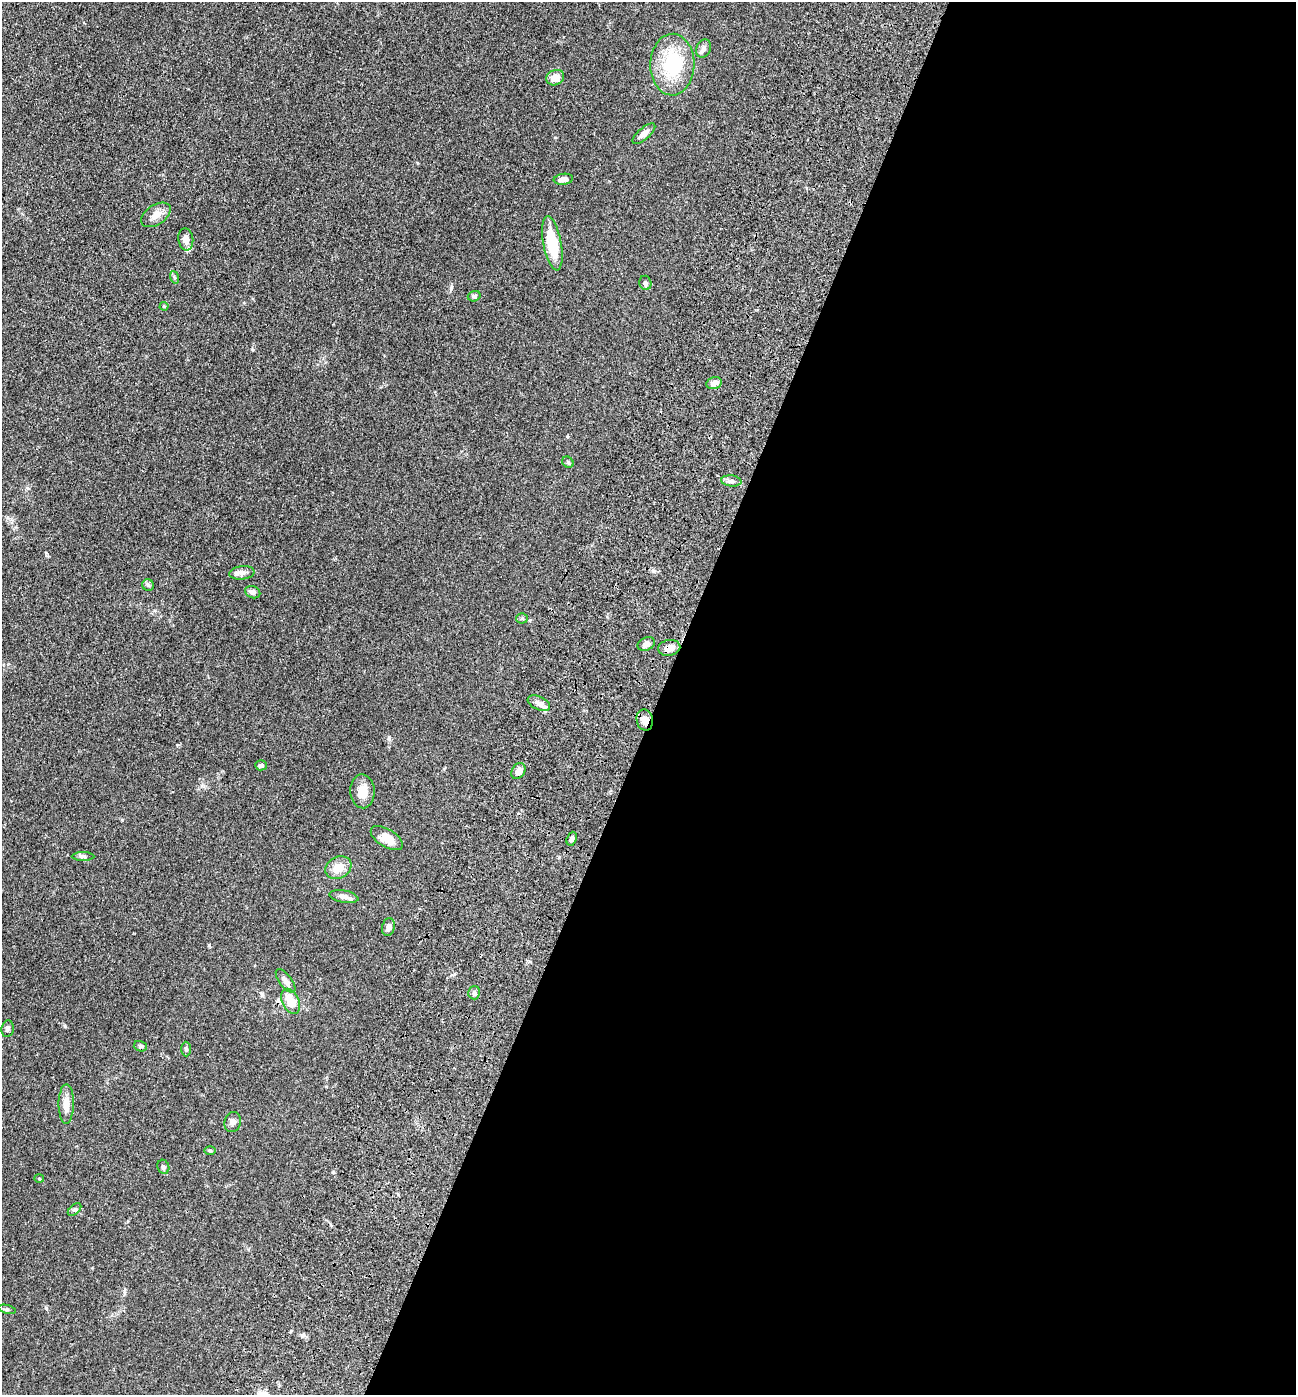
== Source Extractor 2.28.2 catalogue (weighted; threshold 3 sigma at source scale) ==
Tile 12 of 4 x 4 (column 4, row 3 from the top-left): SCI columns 4211-5504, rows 1520-2912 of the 5967 x 5890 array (HDU 1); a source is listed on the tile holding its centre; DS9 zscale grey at full resolution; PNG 1298 x 1397 px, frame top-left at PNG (2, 2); each listed source drawn as its Kron ellipse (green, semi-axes under 4 px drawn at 4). Shown black and unused: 49% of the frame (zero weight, under 3 of 4 exposures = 11% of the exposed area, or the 3 px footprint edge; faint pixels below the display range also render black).
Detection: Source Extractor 2.28.2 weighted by HDU 2 'WHT'; one run over the whole footprint, this tile lists its part. Background 0.0618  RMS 0.0045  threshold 0.0201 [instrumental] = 3 sigma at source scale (4.5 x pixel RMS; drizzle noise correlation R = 1.50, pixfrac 1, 0.05/0.05 arcsec/px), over >= 5 px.
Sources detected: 47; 2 inside a brighter listed object's ellipse — not listed separately; the other 45 listed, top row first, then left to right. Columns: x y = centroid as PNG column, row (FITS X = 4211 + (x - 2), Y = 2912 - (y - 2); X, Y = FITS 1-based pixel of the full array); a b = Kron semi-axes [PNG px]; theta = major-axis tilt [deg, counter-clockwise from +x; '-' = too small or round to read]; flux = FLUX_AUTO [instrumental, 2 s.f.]
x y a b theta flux
704 49 9 7 66 1.5
672 65 31 22 89 24
555 78 9 7 25 4.3
644 134 14 6 40 2.3
563 179 10 5 7 2.3
156 215 16 10 34 3.5
186 239 11 7 -83 2.6
552 243 27 9 -79 16
174 277 6 4 -71 0.54
645 283 7 6 - 1
474 296 6 5 - 0.81
164 306 4 4 - 0.38
714 383 8 6 14 2.5
568 462 6 5 - 0.67
731 481 10 5 -7 1.4
242 573 12 6 7 1.8
148 585 6 5 - 0.79
253 592 8 6 -21 1.3
522 618 5 5 - 0.65
646 644 9 6 24 1.8
669 648 11 8 10 3.6
539 703 12 6 -25 2
645 720 11 8 -78 2.7
261 765 6 5 - 1.1
518 771 8 6 58 2.9
362 791 17 12 -87 4.6
387 838 18 9 -31 5.1
572 839 7 5 68 1.1
83 856 11 4 0 1
338 868 13 10 28 4.9
344 897 15 6 -10 2.4
388 927 9 6 78 1.7
286 981 14 6 -53 2.2
474 993 6 6 - 1
291 1001 13 8 -64 7.5
7 1029 8 6 81 1.2
140 1046 7 5 -15 0.81
186 1049 7 5 -89 0.74
66 1104 20 7 90 4.2
233 1122 10 8 74 1.5
210 1150 6 4 0 0.54
163 1167 7 6 - 1
39 1179 5 3 - 0.37
74 1210 8 5 43 0.82
7 1309 9 3 -13 0.68
Overlapping masked pixels (flux is a lower limit): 3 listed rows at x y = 669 648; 645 720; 291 1001
Unlisted compact peaks at least as high as the median listed source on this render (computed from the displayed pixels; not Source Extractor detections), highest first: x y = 65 1026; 209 945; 122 820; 451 288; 252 349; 389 738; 333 1172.